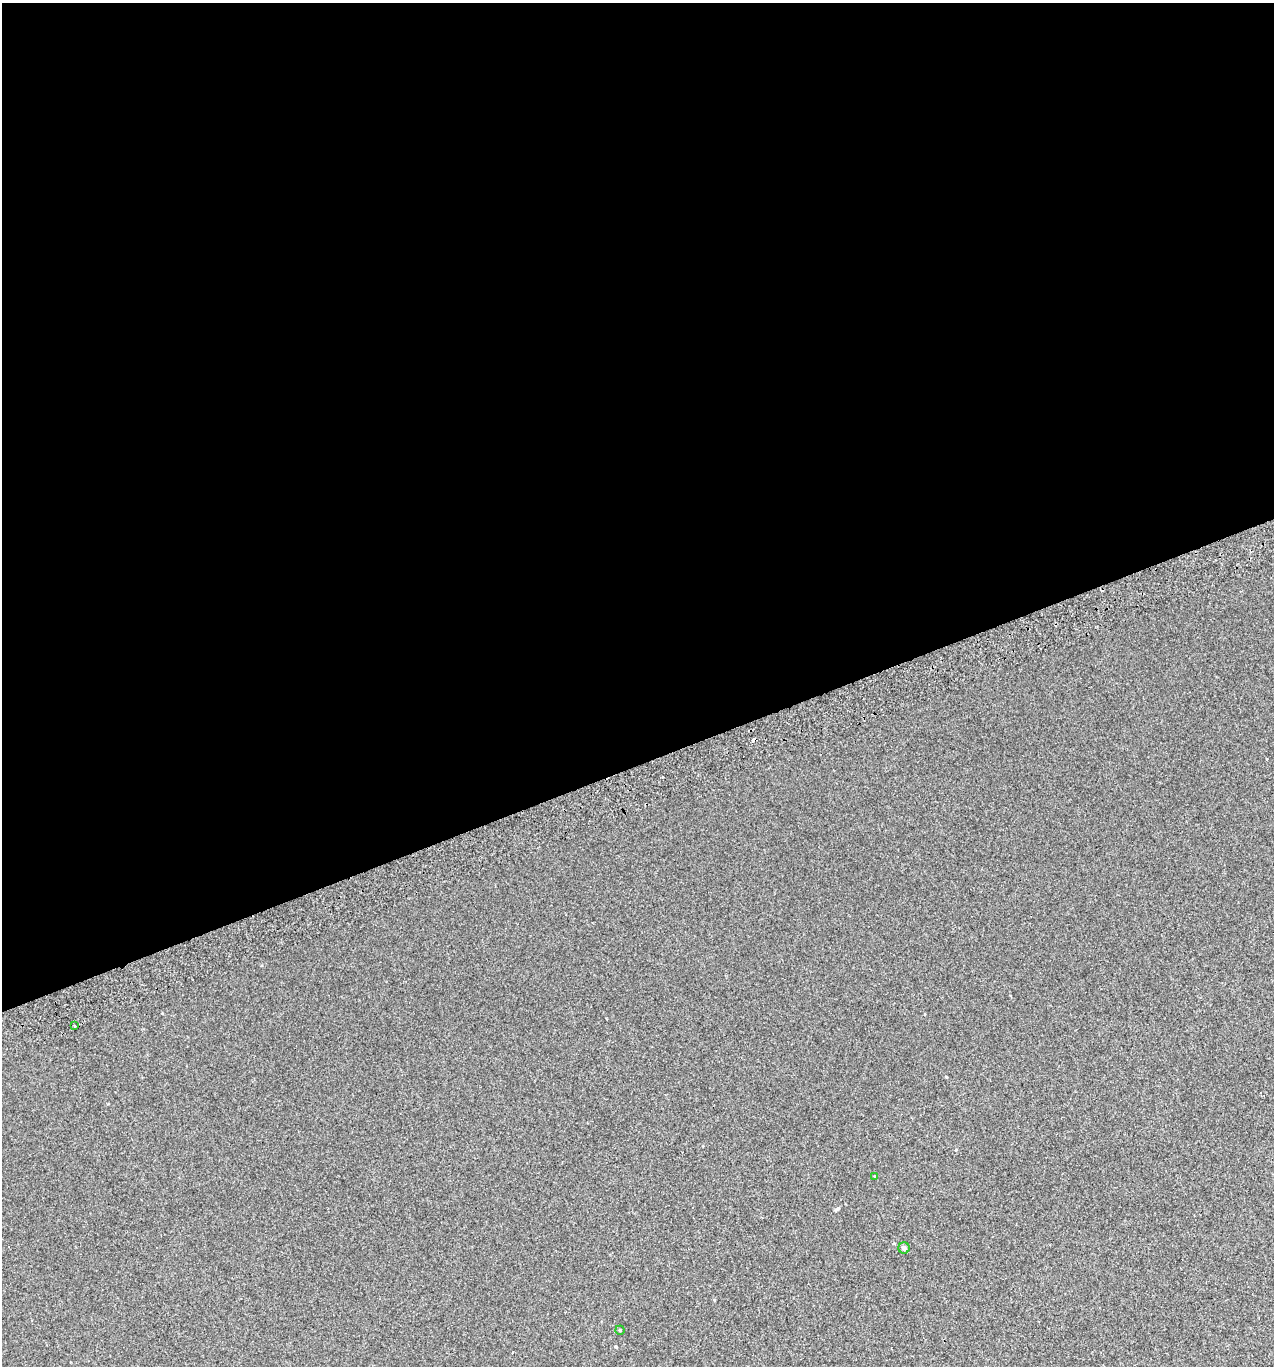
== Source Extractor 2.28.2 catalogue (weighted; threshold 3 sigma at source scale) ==
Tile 2 of 4 x 4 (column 2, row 1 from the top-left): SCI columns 1358-2629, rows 4133-5496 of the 5313 x 5536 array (HDU 1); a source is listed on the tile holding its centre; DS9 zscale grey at full resolution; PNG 1276 x 1368 px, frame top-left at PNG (2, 3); each listed source drawn as its Kron ellipse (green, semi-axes under 4 px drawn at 4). Shown black and unused: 56% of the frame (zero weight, under 2 of 3 exposures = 2% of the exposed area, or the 3 px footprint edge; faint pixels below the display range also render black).
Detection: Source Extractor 2.28.2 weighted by HDU 2 'WHT'; one run over the whole footprint, this tile lists its part. Background 0.00305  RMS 0.0074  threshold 0.0333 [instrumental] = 3 sigma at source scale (4.5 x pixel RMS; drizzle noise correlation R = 1.50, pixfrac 1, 0.0396/0.0396 arcsec/px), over >= 5 px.
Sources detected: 5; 1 cosmic-ray / hot-pixel residue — neither listed nor drawn; the other 4 listed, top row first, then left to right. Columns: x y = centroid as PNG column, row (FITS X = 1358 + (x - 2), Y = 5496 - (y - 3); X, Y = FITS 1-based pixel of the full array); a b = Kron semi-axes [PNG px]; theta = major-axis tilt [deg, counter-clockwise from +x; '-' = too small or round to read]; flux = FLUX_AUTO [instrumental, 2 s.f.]
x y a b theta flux
74 1025 3 2 - 1.4
875 1176 3 3 - 0.55
904 1248 5 5 - 2.2
620 1330 4 4 - 0.97